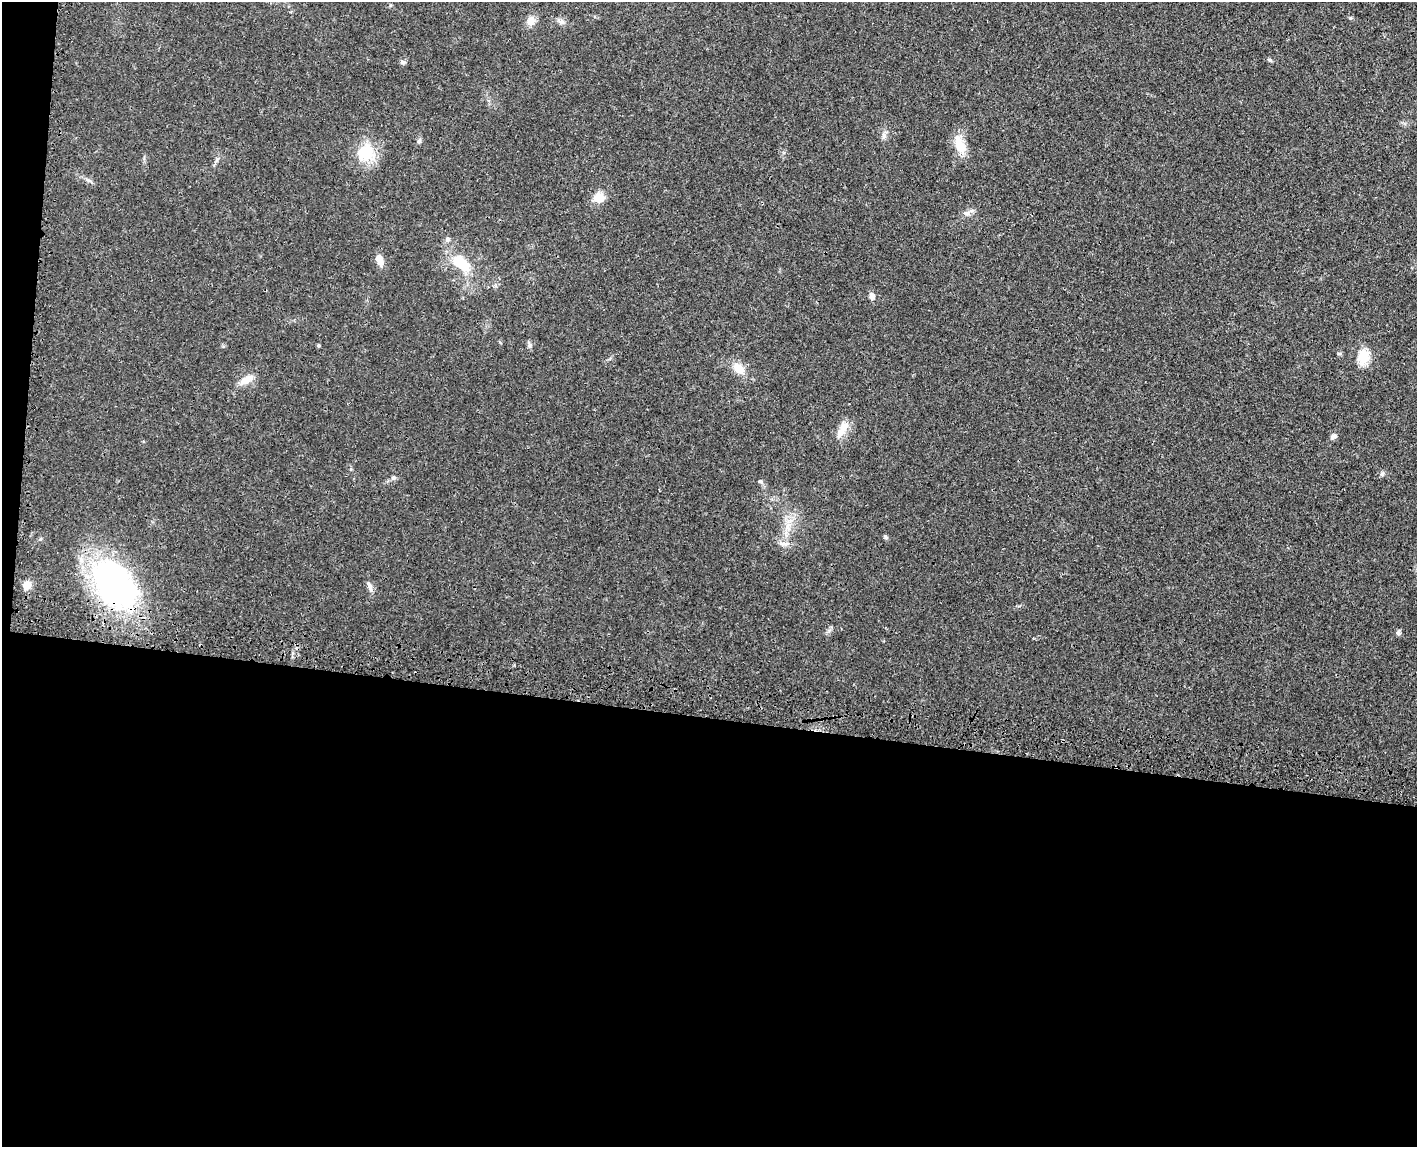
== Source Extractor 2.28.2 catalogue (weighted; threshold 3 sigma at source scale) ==
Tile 10 of 3 x 4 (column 1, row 4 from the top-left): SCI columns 186-1600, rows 83-1227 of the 4726 x 4742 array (HDU 1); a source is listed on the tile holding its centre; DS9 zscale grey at full resolution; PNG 1419 x 1149 px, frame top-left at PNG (2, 2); no overlay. Shown black and unused: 39% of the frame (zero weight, under 3 of 4 exposures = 8% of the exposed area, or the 3 px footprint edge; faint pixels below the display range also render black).
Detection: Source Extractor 2.28.2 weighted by HDU 2 'WHT'; one run over the whole footprint, this tile lists its part. Background 0.021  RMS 0.0034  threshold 0.0152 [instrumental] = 3 sigma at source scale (4.5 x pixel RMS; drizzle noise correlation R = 1.50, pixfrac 1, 0.05/0.05 arcsec/px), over >= 5 px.
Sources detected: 31; all 31 listed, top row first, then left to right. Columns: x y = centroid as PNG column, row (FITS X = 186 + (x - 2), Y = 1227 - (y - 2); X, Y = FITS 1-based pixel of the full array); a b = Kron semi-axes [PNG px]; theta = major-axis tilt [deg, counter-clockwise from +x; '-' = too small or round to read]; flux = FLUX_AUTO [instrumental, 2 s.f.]
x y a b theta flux
531 21 13 10 54 2.3
561 21 10 4 0 0.97
1270 60 7 4 -35 0.48
403 62 8 5 0 0.73
884 136 8 6 88 1.1
419 141 7 5 73 0.71
960 145 26 12 -66 5.7
366 153 14 13 - 13
599 197 12 10 -9 4.2
967 213 9 4 -8 0.87
447 239 7 5 18 0.77
379 259 12 7 -71 3.3
461 263 28 14 -39 9.8
872 296 7 6 - 1.4
318 345 5 4 - 0.42
529 345 8 4 -81 0.73
1364 357 15 12 77 6.6
738 368 14 10 -39 4.5
247 379 21 8 28 3.2
844 427 17 11 68 3.7
1334 436 8 6 28 1
1382 473 7 5 67 0.65
393 478 7 6 - 0.77
760 481 5 5 - 0.53
788 527 10 5 82 1.6
886 537 7 5 -28 0.56
784 544 15 6 2 1.6
114 584 48 31 -50 96
27 585 11 10 - 2.7
369 586 14 5 -67 1.3
1398 633 7 6 - 0.8
Overlapping masked pixels (flux is a lower limit): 1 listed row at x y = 114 584
Unlisted compact peaks at least as high as the median listed source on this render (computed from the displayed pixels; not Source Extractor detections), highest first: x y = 1350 18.